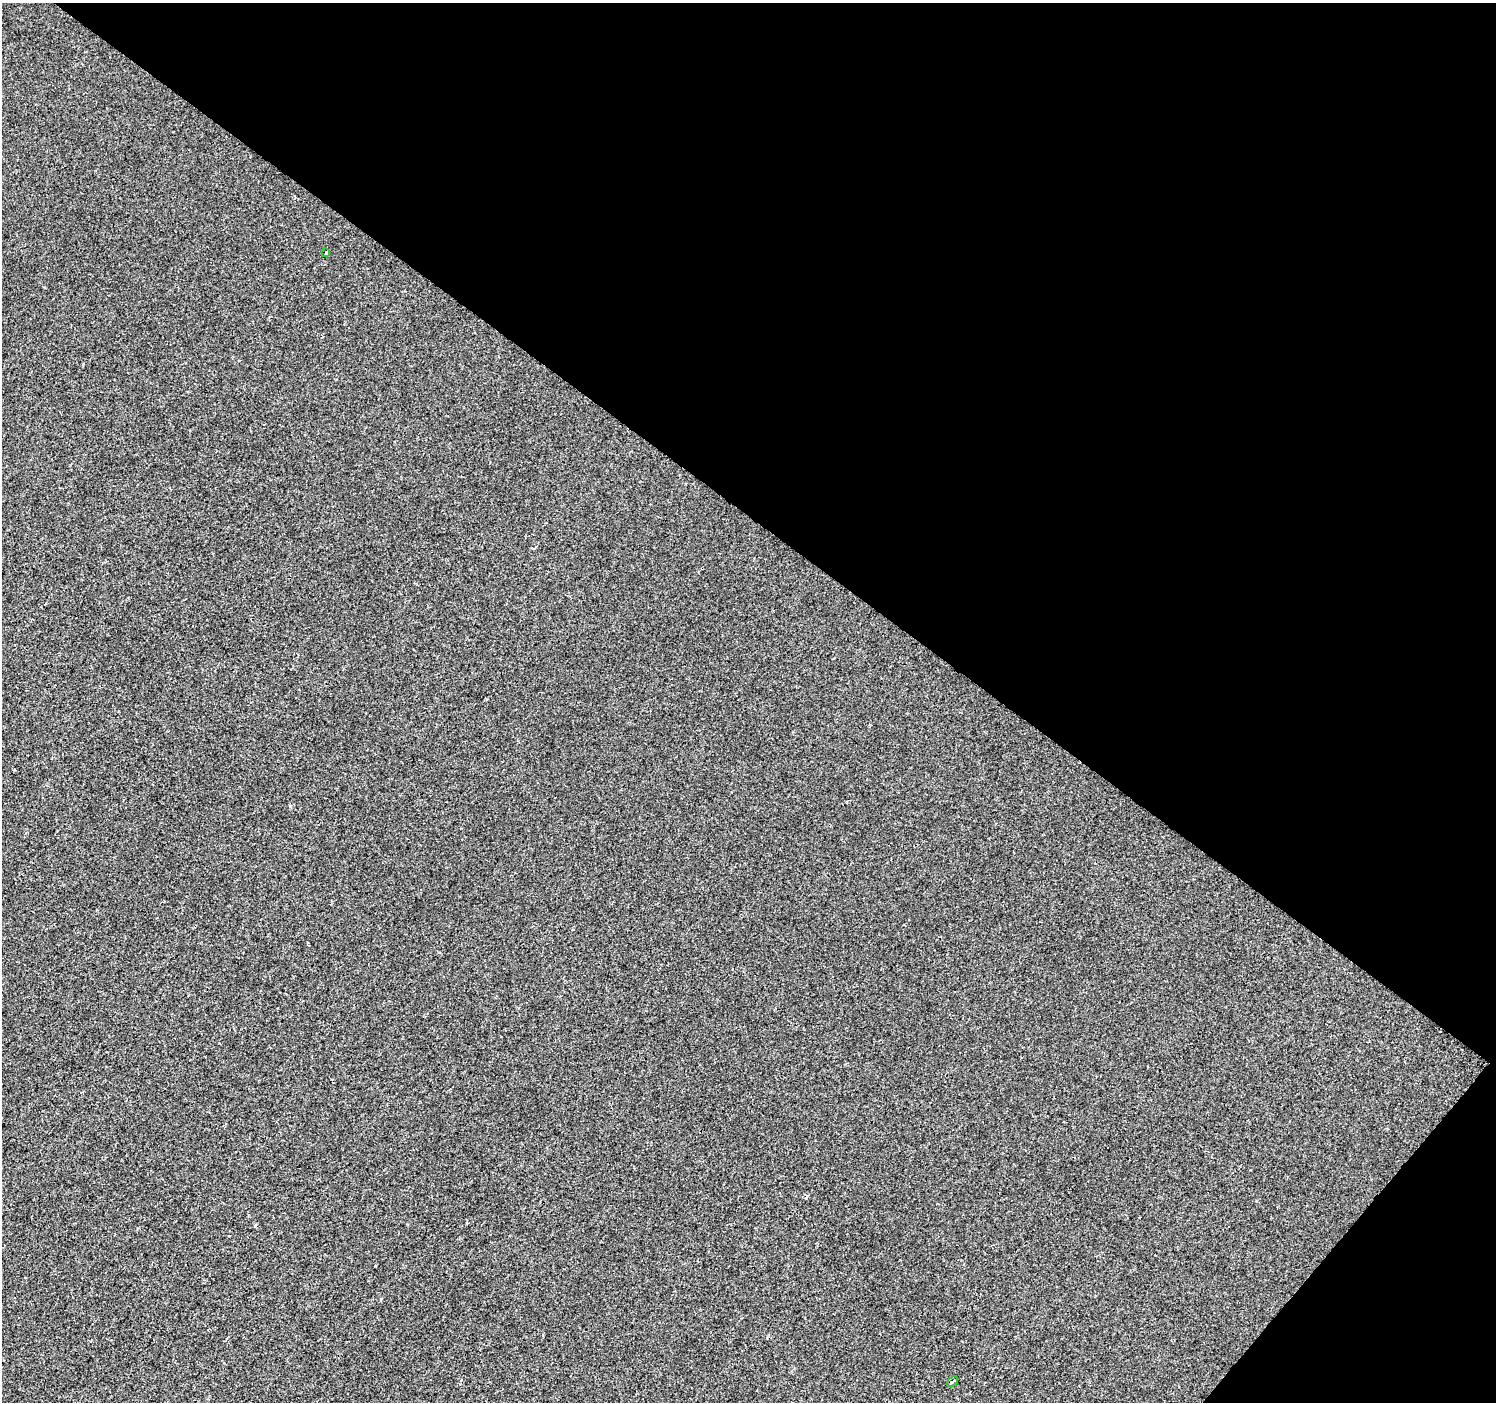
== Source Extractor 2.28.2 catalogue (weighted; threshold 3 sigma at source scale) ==
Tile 8 of 4 x 4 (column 4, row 2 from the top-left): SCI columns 4489-5982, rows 3042-4441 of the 5982 x 6017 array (HDU 1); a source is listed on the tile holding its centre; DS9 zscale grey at full resolution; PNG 1498 x 1404 px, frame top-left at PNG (2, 3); each listed source drawn as its Kron ellipse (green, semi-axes under 4 px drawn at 4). Shown black and unused: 39% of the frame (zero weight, under 2 of 3 exposures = <1% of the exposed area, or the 3 px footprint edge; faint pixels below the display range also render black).
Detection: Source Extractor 2.28.2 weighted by HDU 2 'WHT'; one run over the whole footprint, this tile lists its part. Background -7.52e-04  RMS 0.0042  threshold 0.0187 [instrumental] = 3 sigma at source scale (4.5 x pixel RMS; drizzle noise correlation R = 1.50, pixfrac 1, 0.0396/0.0396 arcsec/px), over >= 5 px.
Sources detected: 3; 1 cosmic-ray / hot-pixel residue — neither listed nor drawn; the other 2 listed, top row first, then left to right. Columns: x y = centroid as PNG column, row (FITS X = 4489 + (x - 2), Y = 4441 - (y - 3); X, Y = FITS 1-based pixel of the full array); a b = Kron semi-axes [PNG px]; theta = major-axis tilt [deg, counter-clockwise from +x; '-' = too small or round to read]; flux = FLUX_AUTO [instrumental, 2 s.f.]
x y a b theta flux
326 253 3 2 - 0.56
952 1381 6 3 41 0.78